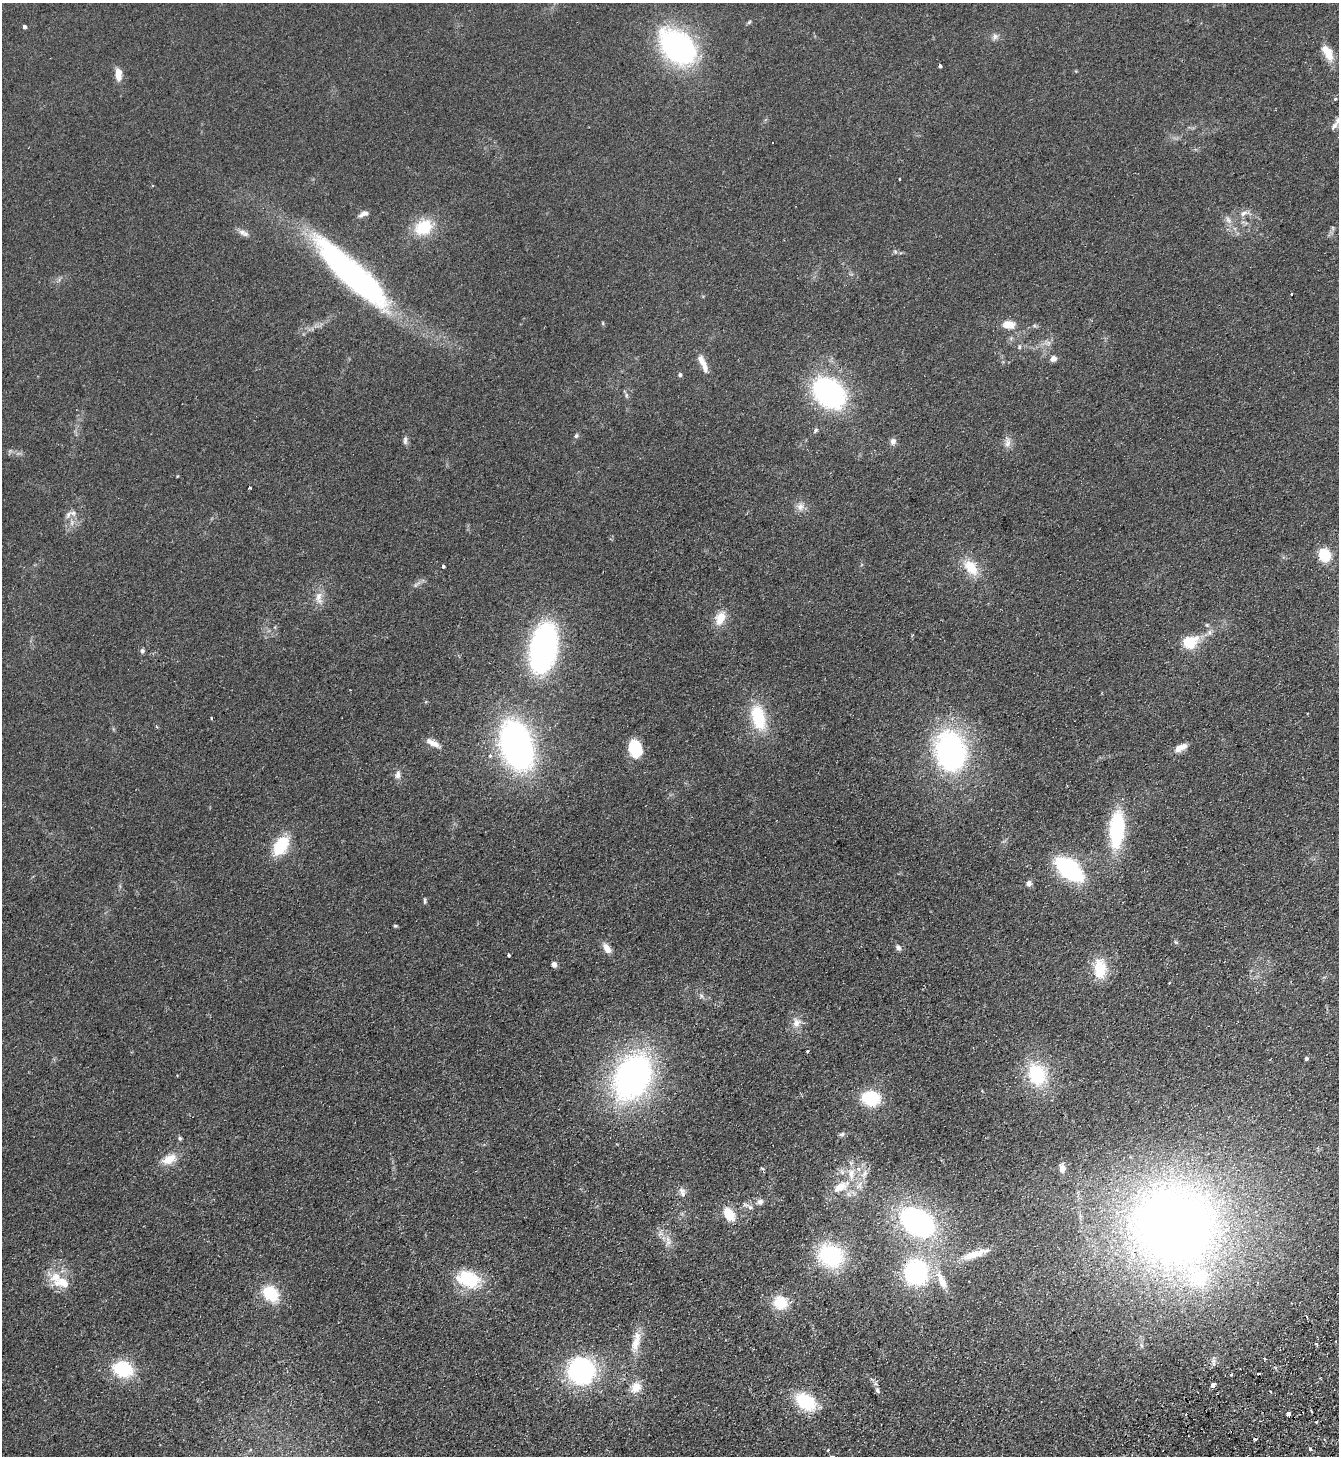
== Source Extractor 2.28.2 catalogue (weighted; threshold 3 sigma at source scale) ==
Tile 6 of 4 x 4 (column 2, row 2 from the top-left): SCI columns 1666-3002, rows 2958-4411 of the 5869 x 5915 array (HDU 1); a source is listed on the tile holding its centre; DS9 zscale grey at full resolution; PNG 1341 x 1458 px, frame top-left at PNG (2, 3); no overlay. Shown black and unused: <1% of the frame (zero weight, under 2 of 3 exposures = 3% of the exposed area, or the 3 px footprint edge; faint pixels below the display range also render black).
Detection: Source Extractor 2.28.2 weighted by HDU 2 'WHT'; one run over the whole footprint, this tile lists its part. Background 0.0921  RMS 0.011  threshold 0.0475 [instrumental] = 3 sigma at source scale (4.5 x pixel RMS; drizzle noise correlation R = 1.50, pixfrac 1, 0.05/0.05 arcsec/px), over >= 5 px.
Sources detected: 123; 1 inside a brighter object's white glare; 5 cosmic-ray / hot-pixel residue — not listed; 7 inside a brighter listed object's ellipse — not listed separately; the other 110 listed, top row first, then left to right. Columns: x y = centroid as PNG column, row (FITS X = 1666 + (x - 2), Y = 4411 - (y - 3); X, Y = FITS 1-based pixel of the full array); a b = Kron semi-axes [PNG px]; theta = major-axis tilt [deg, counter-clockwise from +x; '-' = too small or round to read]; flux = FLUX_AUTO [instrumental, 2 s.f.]
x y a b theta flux
749 22 7 4 45 1.4
24 27 4 3 - 2.8
995 37 9 7 83 3.5
678 47 35 24 -39 230
1328 53 24 11 -61 15
940 66 4 3 - 6.4
118 74 13 7 -86 12
1335 99 5 3 - 0.89
1334 126 10 6 46 3.4
900 179 3 3 - 3.5
152 186 3 2 - 0.96
1244 213 12 6 36 4.8
363 214 13 6 21 4.7
1228 220 11 6 -53 4.7
424 227 19 14 28 40
1333 228 6 4 -71 1.4
242 232 11 8 -18 5
895 251 6 4 -19 1.6
354 278 102 24 -45 300
1292 294 3 3 - 1.7
603 323 6 3 -89 1
1008 324 16 10 -5 13
1019 347 6 4 -83 1.6
1053 358 7 6 - 5.4
703 363 26 7 -66 11
680 375 5 4 - 2.7
829 393 23 17 -40 260
626 395 7 4 -89 1.9
816 430 7 5 52 2.1
576 436 7 5 58 2
405 440 12 5 90 3.2
893 441 9 7 74 4.2
1007 442 16 8 -88 6.5
250 488 3 3 - 1.4
800 507 11 11 - 7
68 515 11 6 67 4.2
1324 555 9 8 - 39
444 566 3 3 - 3.3
971 567 23 15 -50 23
319 598 20 10 -88 10
720 618 19 13 67 14
1190 642 18 14 22 28
543 648 38 20 80 290
142 651 6 5 - 2.6
758 717 29 15 -75 51
211 718 3 2 - 1.8
156 726 6 3 -58 1.3
433 743 19 7 -28 8.9
516 745 36 22 -73 410
1180 748 15 7 24 9.6
635 749 18 12 -78 37
950 751 47 35 -79 190
490 756 6 5 - 2.4
398 775 12 7 81 4.8
1117 829 27 11 86 110
281 845 20 12 57 43
1069 869 23 13 -39 130
1029 883 6 6 - 4.6
425 901 8 4 90 1.8
395 926 6 3 0 1.1
607 948 13 7 -57 8.6
898 948 7 6 - 3.6
509 955 3 3 - 1.8
554 964 5 5 - 6.4
1100 969 23 14 -87 31
701 996 9 5 58 2.3
796 1022 13 12 - 9.1
807 1051 3 3 - 1.7
1306 1059 4 3 - 2.7
1037 1074 23 17 -70 65
177 1075 3 3 - 0.82
632 1077 38 26 63 380
871 1098 15 12 -10 59
842 1134 8 5 18 2.4
180 1138 5 5 - 1.9
169 1159 20 12 24 15
1062 1168 12 7 -82 6.7
842 1172 7 7 - 3.7
864 1174 16 7 60 8.5
841 1187 25 11 32 21
682 1194 9 7 80 5
760 1202 8 8 - 4
750 1207 9 7 -26 4
729 1214 20 12 -57 18
917 1222 28 19 -34 240
1173 1226 76 71 -17 1200
669 1242 10 4 46 2.9
974 1254 40 11 20 22
830 1255 27 23 -31 90
916 1272 21 19 88 140
468 1279 31 20 -19 47
941 1280 31 10 -65 18
62 1282 25 14 -8 21
270 1293 20 16 -42 35
780 1302 15 14 - 27
636 1341 32 10 78 17
1316 1344 4 3 - 1.8
1265 1359 3 2 - 2.3
123 1369 19 15 -17 56
581 1371 24 23 - 150
1213 1385 4 3 - 16
636 1387 16 12 48 13
877 1390 9 6 -65 3
1271 1392 3 2 - 0.94
806 1401 20 13 -34 57
1311 1411 4 3 - 1.2
1288 1414 4 4 - 11
1316 1422 3 3 - 1.3
1310 1449 3 3 - 3.4
828 1450 3 3 - 1.2
Unlisted compact peaks at least as high as the median listed source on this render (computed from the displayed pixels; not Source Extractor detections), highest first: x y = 1176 942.